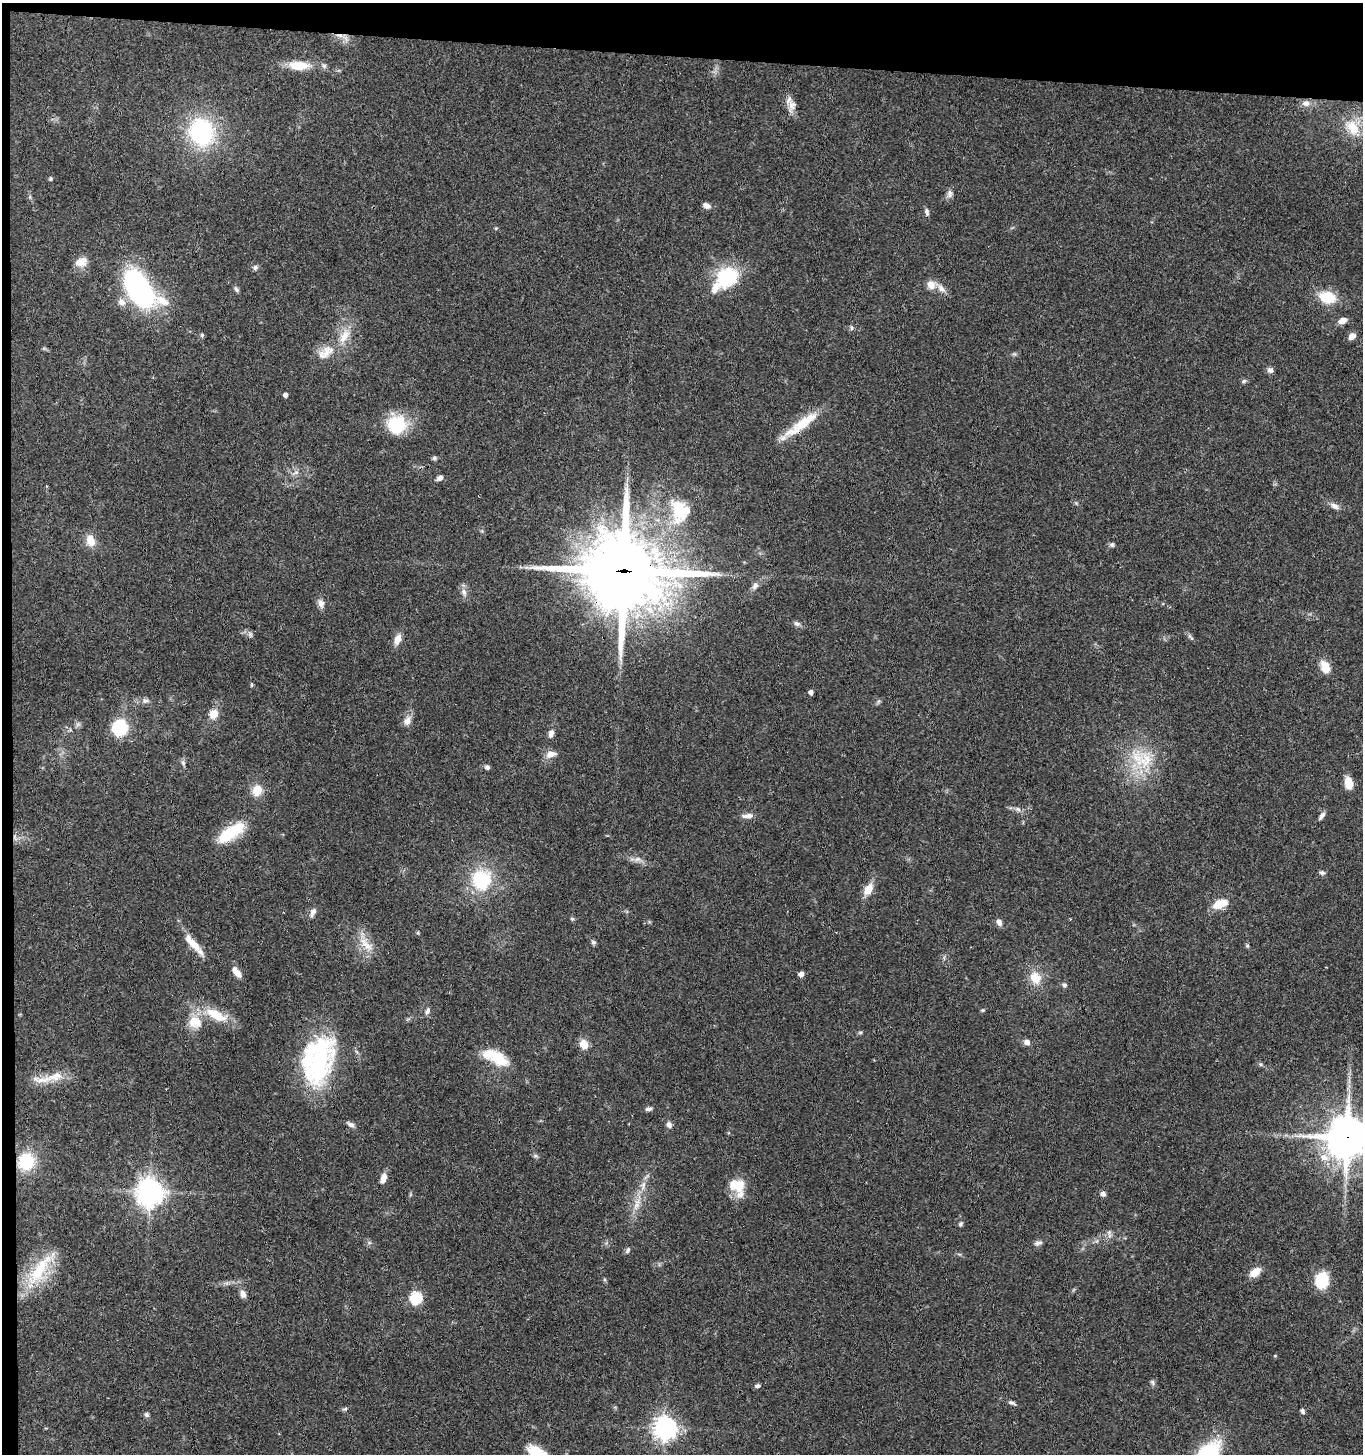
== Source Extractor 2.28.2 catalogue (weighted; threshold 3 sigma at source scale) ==
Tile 1 of 3 x 3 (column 1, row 1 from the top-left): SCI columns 204-1564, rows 2909-4360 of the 4443 x 4369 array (HDU 1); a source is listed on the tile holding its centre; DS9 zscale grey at full resolution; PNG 1365 x 1456 px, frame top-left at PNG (2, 3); no overlay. Shown black and unused: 5% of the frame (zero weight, under 3 of 4 exposures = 6% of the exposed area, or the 3 px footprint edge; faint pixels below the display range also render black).
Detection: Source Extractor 2.28.2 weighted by HDU 2 'WHT'; one run over the whole footprint, this tile lists its part. Background 0.0671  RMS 0.0053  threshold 0.024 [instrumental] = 3 sigma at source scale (4.5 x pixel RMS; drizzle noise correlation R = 1.50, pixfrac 1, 0.05/0.05 arcsec/px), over >= 5 px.
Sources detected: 136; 1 too faint to see at this stretch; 3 inside a brighter object's white glare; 1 cosmic-ray / hot-pixel residue — not listed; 8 inside a brighter listed object's ellipse — not listed separately; the other 123 listed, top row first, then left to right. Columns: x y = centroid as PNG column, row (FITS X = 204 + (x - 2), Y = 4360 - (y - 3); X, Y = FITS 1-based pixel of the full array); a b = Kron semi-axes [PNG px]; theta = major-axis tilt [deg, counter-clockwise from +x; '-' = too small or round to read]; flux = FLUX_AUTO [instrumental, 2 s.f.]
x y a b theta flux
299 65 29 11 -2 12
1306 103 10 8 5 3
792 105 18 11 89 4.6
1352 127 24 16 -52 13
202 132 20 17 -71 76
51 179 5 4 - 0.81
950 194 12 7 80 2.2
706 206 9 6 -25 2.8
927 212 9 6 -79 1.6
496 228 5 3 - 0.53
81 262 16 11 20 5.5
255 267 7 6 - 1.3
727 277 26 22 39 32
931 285 11 10 - 4.8
138 288 47 25 -57 83
236 289 7 5 -58 1.2
941 289 14 7 -48 3.4
1327 297 16 11 -12 17
1342 321 8 6 23 4.7
851 328 7 6 - 1.1
202 335 6 5 - 0.87
344 336 23 11 61 8.8
1352 336 8 6 42 3.4
326 352 22 14 43 8.7
1270 370 7 6 - 2
1244 381 7 5 23 1
285 395 4 4 - 2
396 424 23 22 - 22
800 425 58 10 36 17
434 458 7 5 16 1
296 472 9 6 29 1.9
440 478 8 6 27 1.9
1335 506 12 7 -31 2.8
677 520 26 22 76 17
90 540 14 10 -74 6.5
1112 545 7 6 - 1.1
624 571 32 29 -12 3800
755 585 11 7 61 2.4
464 592 10 7 -72 2.6
321 603 12 8 -76 2.9
797 624 9 6 -21 1.7
250 634 8 5 -84 1.2
1191 637 12 3 -45 1.2
397 639 13 8 70 4.8
1325 667 13 9 -66 7.8
251 685 6 3 -83 0.66
811 692 4 4 - 2.1
145 701 9 7 -1 2
213 714 11 9 52 6.1
407 721 13 9 69 3.8
119 728 15 13 81 29
70 730 5 5 - 0.74
551 734 11 6 76 2.5
551 754 14 9 10 4
1137 758 28 18 -77 20
183 762 7 5 -70 1.3
487 767 6 6 - 1.5
1349 783 13 8 -80 7.4
257 790 12 10 77 7.8
1018 809 9 6 -39 1.7
748 816 18 6 6 3
1322 816 11 5 56 1.9
231 833 35 13 35 21
15 837 10 5 -69 1.9
637 859 11 6 6 2.4
1322 873 8 5 -13 1.2
482 879 18 18 - 35
868 889 15 9 57 6.7
1220 904 14 8 18 11
313 912 12 6 68 2.4
572 919 5 5 - 0.73
999 922 9 6 -64 2.3
418 933 5 4 - 0.54
593 942 7 6 - 1.1
193 944 36 8 -48 9.3
366 944 27 12 -50 8.9
1247 946 5 4 - 0.79
237 972 14 7 -51 4.3
801 974 5 4 - 3.1
1035 978 14 12 -52 9.2
1064 985 6 6 - 1.2
982 1010 6 4 19 0.7
427 1011 10 5 63 1.5
216 1015 37 14 -26 15
195 1022 20 17 -27 11
860 1032 6 4 1 0.75
1027 1042 8 6 -19 2.5
584 1044 9 8 - 7.1
499 1058 29 17 -36 14
318 1060 54 33 75 79
1260 1064 6 5 - 0.88
55 1076 26 11 14 8.6
649 1109 9 5 13 1.6
351 1124 11 6 -33 1.8
669 1125 8 7 - 2
1347 1138 14 13 - 1700
535 1156 6 6 - 1
1324 1157 14 10 -21 6.1
26 1161 13 12 - 28
383 1178 11 6 71 4.5
643 1185 13 7 79 3.7
739 1185 29 11 -89 10
150 1192 9 9 - 590
1103 1194 6 5 - 2.2
637 1205 8 8 - 2.8
960 1224 6 5 - 0.99
1109 1232 8 5 81 1.6
1038 1243 11 6 14 1.7
628 1250 8 6 59 1.3
39 1270 52 16 56 25
1255 1272 13 8 36 6
1322 1280 14 11 79 23
243 1294 10 7 -70 2.7
416 1298 6 6 - 57
1275 1356 5 3 - 0.43
1152 1382 8 5 -61 1.2
757 1386 7 5 0 1.3
1012 1403 11 5 -23 1.5
345 1409 7 5 20 0.96
1302 1411 7 5 -57 1.2
146 1415 7 6 - 1.3
665 1428 8 7 - 430
536 1452 23 13 -29 13
Overlapping masked pixels (flux is a lower limit): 4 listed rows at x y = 800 425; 624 571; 15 837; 1347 1138
Isophote crosses this tile's border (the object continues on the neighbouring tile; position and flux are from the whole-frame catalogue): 2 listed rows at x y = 1347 1138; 536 1452